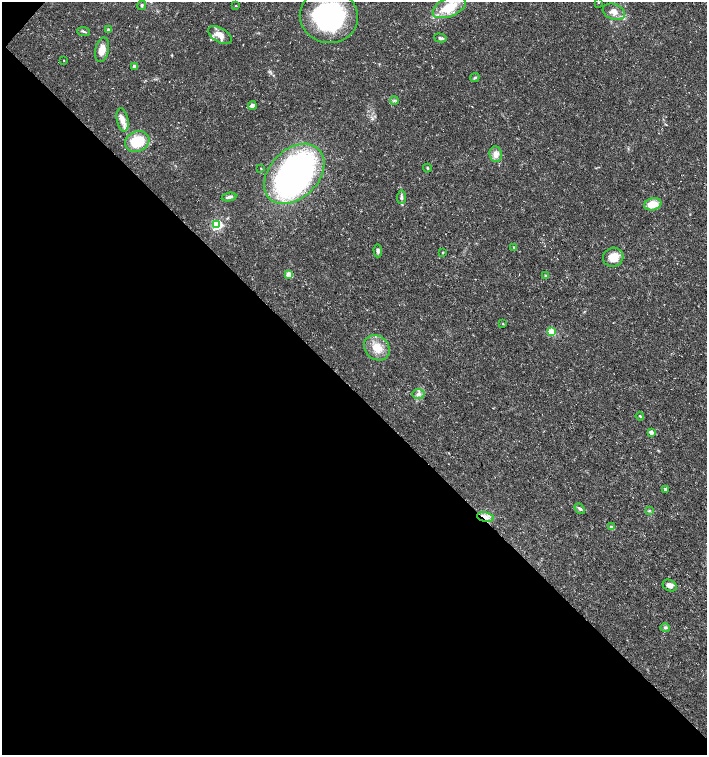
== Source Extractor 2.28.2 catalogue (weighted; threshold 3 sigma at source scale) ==
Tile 9 of 4 x 4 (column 1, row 3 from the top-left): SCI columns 164-1572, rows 1513-3017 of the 6027 x 6026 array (HDU 1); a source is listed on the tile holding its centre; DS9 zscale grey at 2 x 2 block average (1 PNG px = mean of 2 x 2 image px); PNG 709 x 757 px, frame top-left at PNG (2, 2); each listed source drawn as its Kron ellipse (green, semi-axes under 4 px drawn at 4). Shown black and unused: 49% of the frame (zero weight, under 3 of 5 exposures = <1% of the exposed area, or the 3 px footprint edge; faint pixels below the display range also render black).
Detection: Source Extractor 2.28.2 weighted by HDU 2 'WHT'; one run over the whole footprint, this tile lists its part. Background 0.0133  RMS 0.0019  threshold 0.00841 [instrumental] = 3 sigma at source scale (4.5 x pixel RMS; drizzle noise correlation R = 1.50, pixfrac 1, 0.0396/0.0396 arcsec/px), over >= 5 px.
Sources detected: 46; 1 inside a brighter listed object's ellipse — not listed separately; the other 45 listed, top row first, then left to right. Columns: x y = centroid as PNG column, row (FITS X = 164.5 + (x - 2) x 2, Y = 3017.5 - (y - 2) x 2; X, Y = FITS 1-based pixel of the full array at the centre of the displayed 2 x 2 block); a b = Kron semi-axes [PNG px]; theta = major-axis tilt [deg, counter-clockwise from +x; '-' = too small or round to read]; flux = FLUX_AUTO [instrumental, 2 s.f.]
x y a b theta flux
599 3 3 2 - 0.17
142 5 5 4 - 0.65
236 5 3 2 - 0.22
449 7 18 9 23 12
614 12 11 7 -19 3.5
329 16 29 27 -12 63
108 30 3 3 - 0.45
84 32 6 2 -7 0.59
220 35 13 7 -31 4.4
440 38 6 4 -14 0.98
102 50 12 6 78 4.9
64 60 2 2 - 0.22
134 66 3 3 - 1.8
475 77 4 3 - 0.6
394 100 4 3 - 0.57
252 106 4 3 - 2.3
122 120 11 5 -80 2.9
137 142 12 10 21 15
496 154 8 6 -84 3
261 168 2 2 - 0.23
427 168 4 2 - 0.44
294 174 35 24 45 200
229 197 7 4 10 1.3
401 197 7 4 89 1
653 204 9 6 14 7
217 225 4 4 - 51
514 247 4 2 - 0.39
378 251 6 4 -88 1.2
443 253 3 3 - 0.33
613 257 10 9 - 6.8
289 275 3 3 - 9.8
546 276 4 3 - 0.53
503 324 3 2 - 0.25
552 332 3 3 - 17
377 348 14 11 -43 7
418 394 6 5 - 1.6
640 416 4 2 - 0.44
651 432 3 3 - 2.4
665 490 3 3 - 0.83
580 509 6 3 -52 0.84
649 510 3 3 - 0.42
485 517 8 5 -9 2.6
611 527 3 3 - 1.4
670 585 7 5 -26 2.3
665 628 5 3 - 0.68
Overlapping masked pixels (flux is a lower limit): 1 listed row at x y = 485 517
Isophote crosses this tile's border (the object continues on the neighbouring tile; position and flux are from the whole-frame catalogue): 1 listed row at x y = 329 16
Diffuse or blended objects may show on this block-average render without a row.